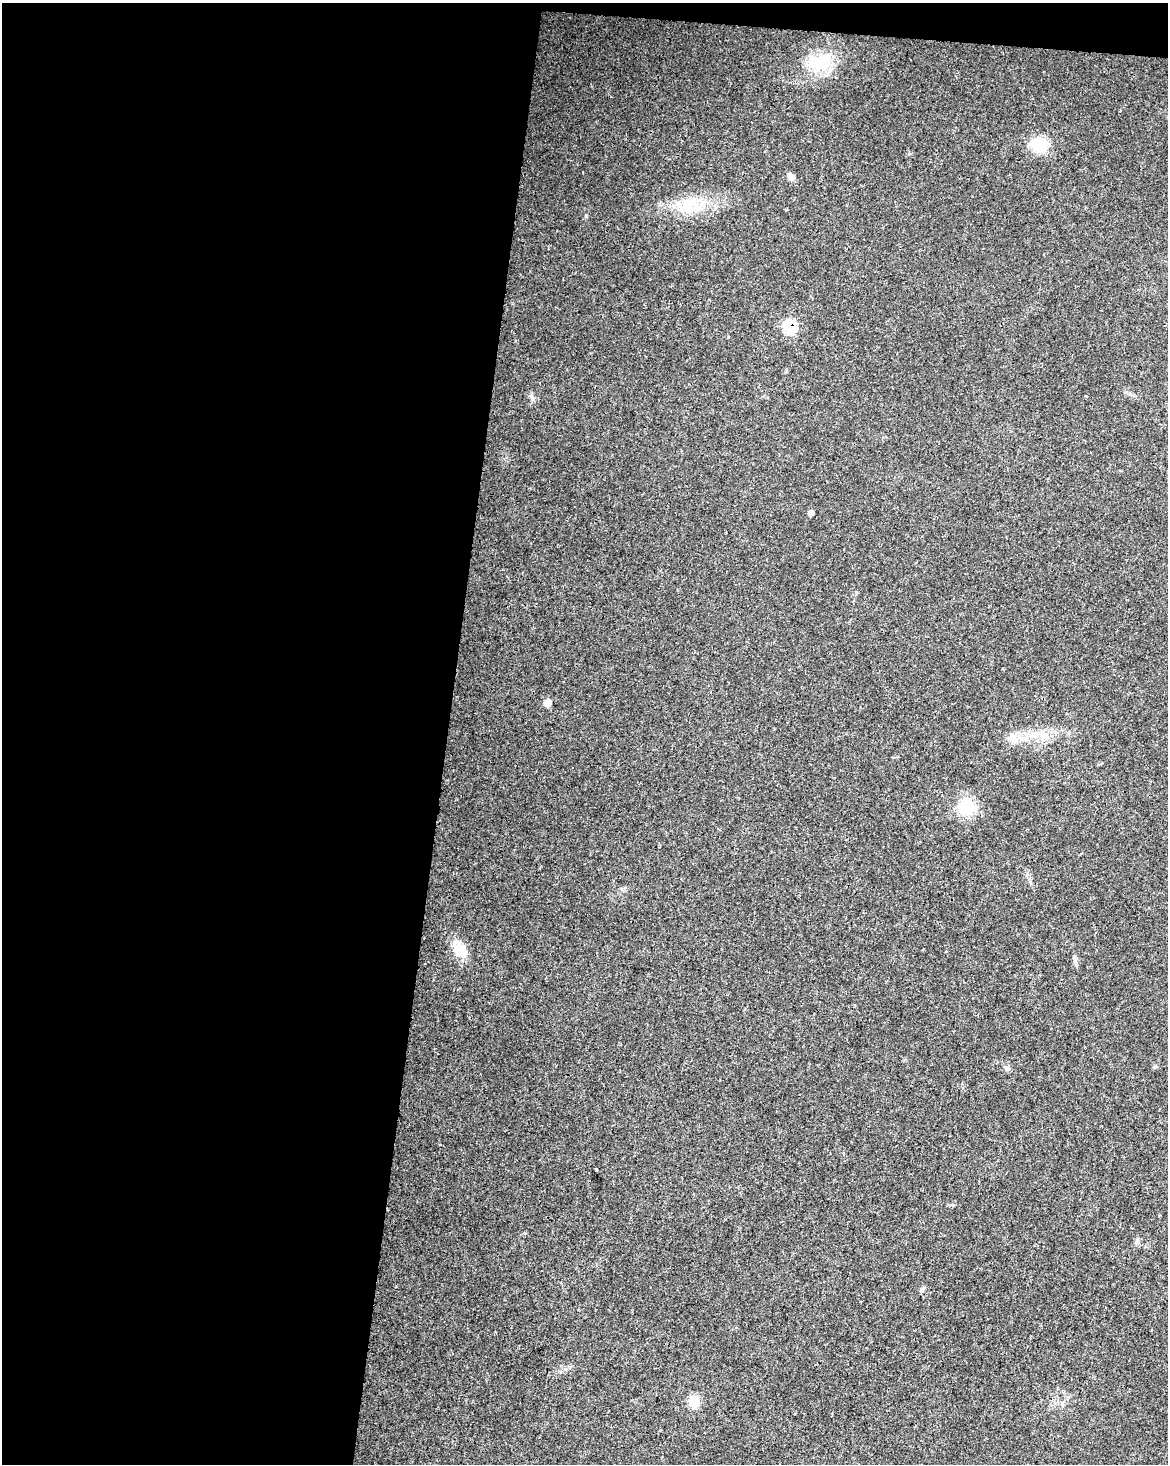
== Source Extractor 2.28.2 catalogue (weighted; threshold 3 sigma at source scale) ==
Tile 1 of 4 x 3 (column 1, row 1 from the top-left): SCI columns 9-1174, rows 3210-4671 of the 4672 x 4898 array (HDU 1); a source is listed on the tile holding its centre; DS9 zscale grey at full resolution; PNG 1170 x 1466 px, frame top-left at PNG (2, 3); no overlay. Shown black and unused: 39% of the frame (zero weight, under 3 of 4 exposures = <1% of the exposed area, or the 3 px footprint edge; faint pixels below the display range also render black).
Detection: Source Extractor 2.28.2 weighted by HDU 2 'WHT'; one run over the whole footprint, this tile lists its part. Background 0.0187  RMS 0.0031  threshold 0.0138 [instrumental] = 3 sigma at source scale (4.5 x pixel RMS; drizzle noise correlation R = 1.50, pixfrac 1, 0.0396/0.0396 arcsec/px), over >= 5 px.
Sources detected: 15; all 15 listed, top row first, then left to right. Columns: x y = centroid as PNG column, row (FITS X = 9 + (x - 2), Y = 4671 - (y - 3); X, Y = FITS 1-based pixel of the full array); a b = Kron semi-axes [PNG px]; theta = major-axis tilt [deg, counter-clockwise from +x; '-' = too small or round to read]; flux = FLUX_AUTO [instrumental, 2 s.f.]
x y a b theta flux
821 62 34 20 23 12
1039 144 20 16 -15 9.1
791 176 11 7 -46 1.5
689 205 28 23 3 11
789 326 8 7 - 21
811 513 5 5 - 1.4
547 702 6 6 - 2.9
1013 737 17 10 -81 2.7
966 807 18 18 - 10
460 950 19 14 -56 6.6
1074 958 6 5 - 0.5
1007 1068 7 5 22 0.69
596 1169 3 3 - 0.74
922 1290 8 4 76 0.63
694 1401 6 6 - 16
Overlapping masked pixels (flux is a lower limit): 1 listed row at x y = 789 326
Unlisted compact peaks at least as high as the median listed source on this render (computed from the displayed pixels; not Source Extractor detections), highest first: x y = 586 216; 532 398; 1137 1240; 525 1233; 1154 1067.